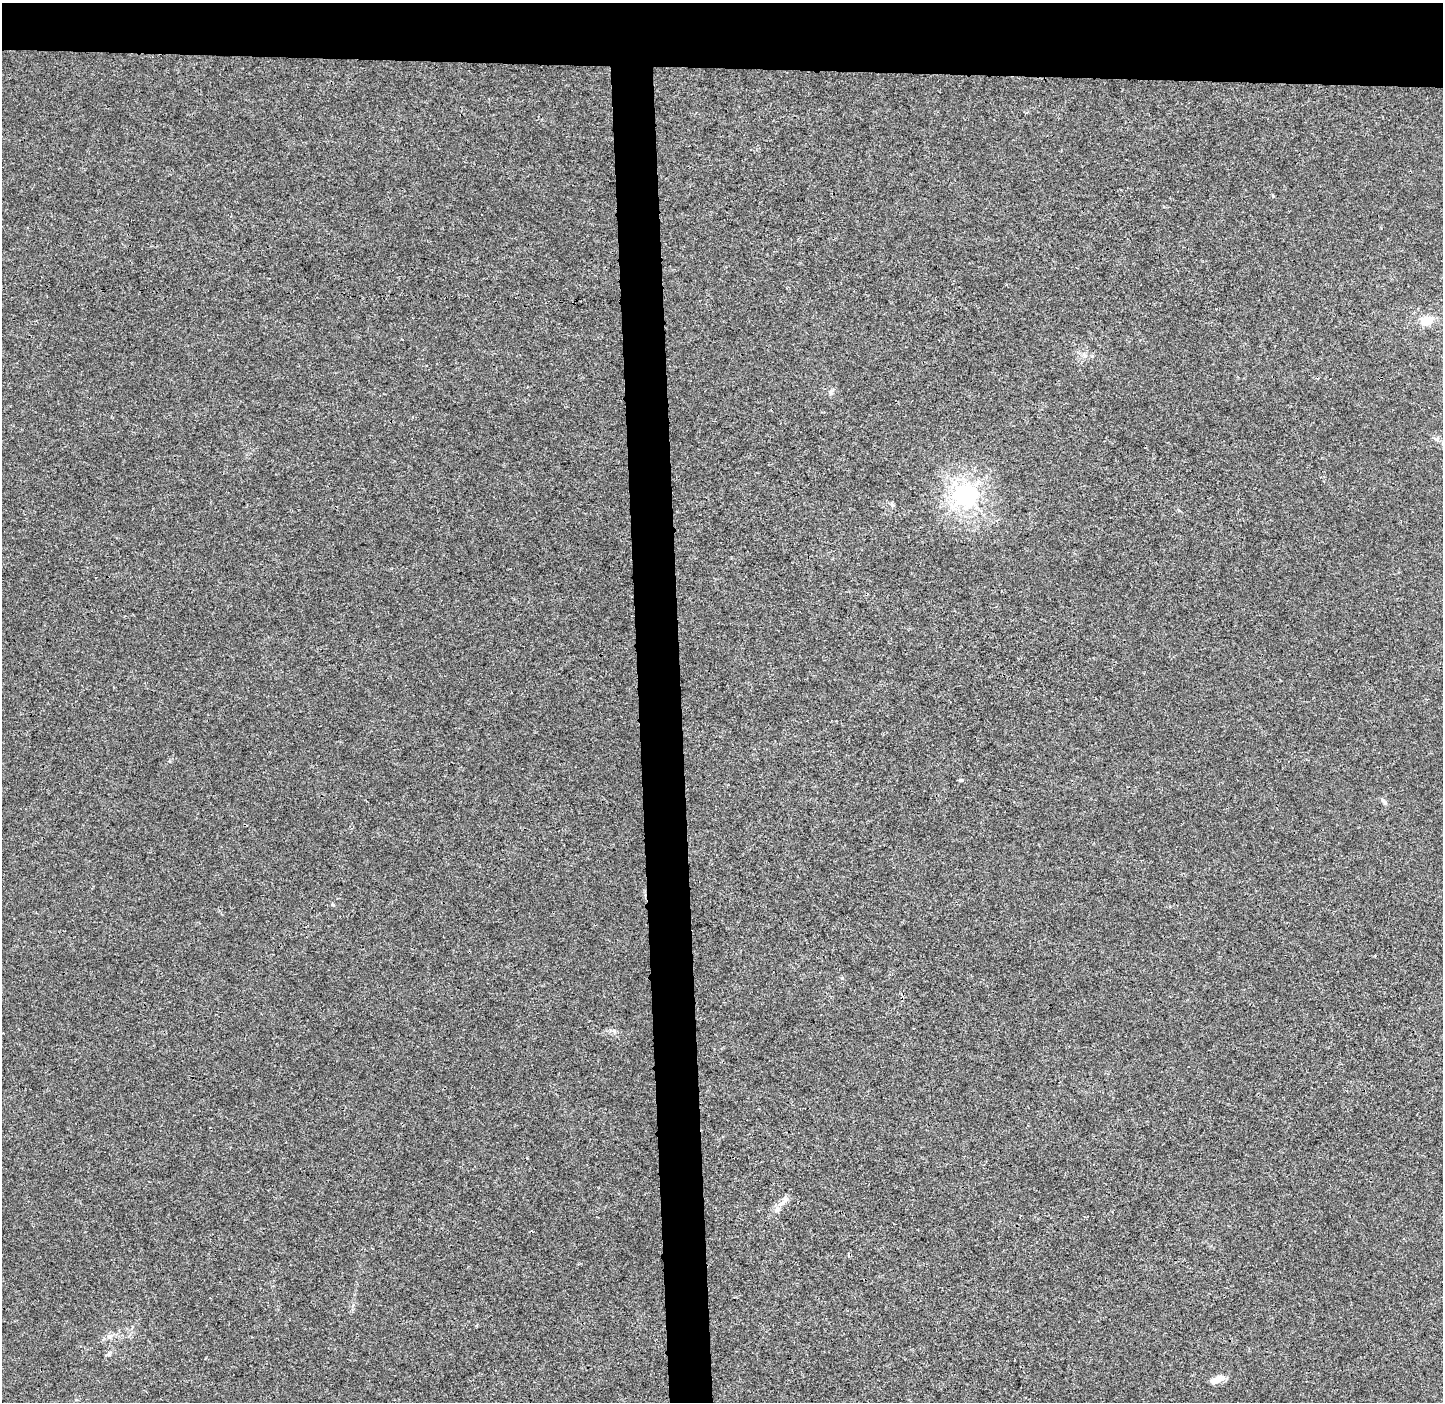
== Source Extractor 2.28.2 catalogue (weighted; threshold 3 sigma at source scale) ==
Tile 2 of 3 x 3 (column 2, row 1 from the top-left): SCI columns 1513-2953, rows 2808-4207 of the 4465 x 4207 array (HDU 1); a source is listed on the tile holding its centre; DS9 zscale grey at full resolution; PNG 1445 x 1404 px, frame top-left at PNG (2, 3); no overlay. Shown black and unused: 8% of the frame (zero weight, under 3 of 4 exposures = <1% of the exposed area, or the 3 px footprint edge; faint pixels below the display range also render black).
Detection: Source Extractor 2.28.2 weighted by HDU 2 'WHT'; one run over the whole footprint, this tile lists its part. Background 6.43e-04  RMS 0.0028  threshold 0.0126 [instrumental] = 3 sigma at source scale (4.5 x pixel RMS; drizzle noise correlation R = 1.50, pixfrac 1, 0.0396/0.0396 arcsec/px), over >= 5 px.
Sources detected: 11; all 11 listed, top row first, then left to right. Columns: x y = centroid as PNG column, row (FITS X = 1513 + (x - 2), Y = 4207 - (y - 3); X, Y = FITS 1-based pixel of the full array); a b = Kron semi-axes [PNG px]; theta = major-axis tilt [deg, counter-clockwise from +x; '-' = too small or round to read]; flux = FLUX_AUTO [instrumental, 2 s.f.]
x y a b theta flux
1427 321 9 7 22 5.2
831 392 8 5 74 0.73
966 496 7 7 - 210
892 505 6 4 -46 0.47
961 780 5 4 - 0.46
1384 802 11 5 -45 0.7
786 1199 9 6 73 0.98
777 1210 9 6 73 1.2
109 1336 7 4 0 0.65
109 1354 7 4 71 0.48
1218 1379 18 7 22 2.4
Unlisted compact peaks at least as high as the median listed source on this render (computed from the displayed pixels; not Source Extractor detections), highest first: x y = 842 978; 333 905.